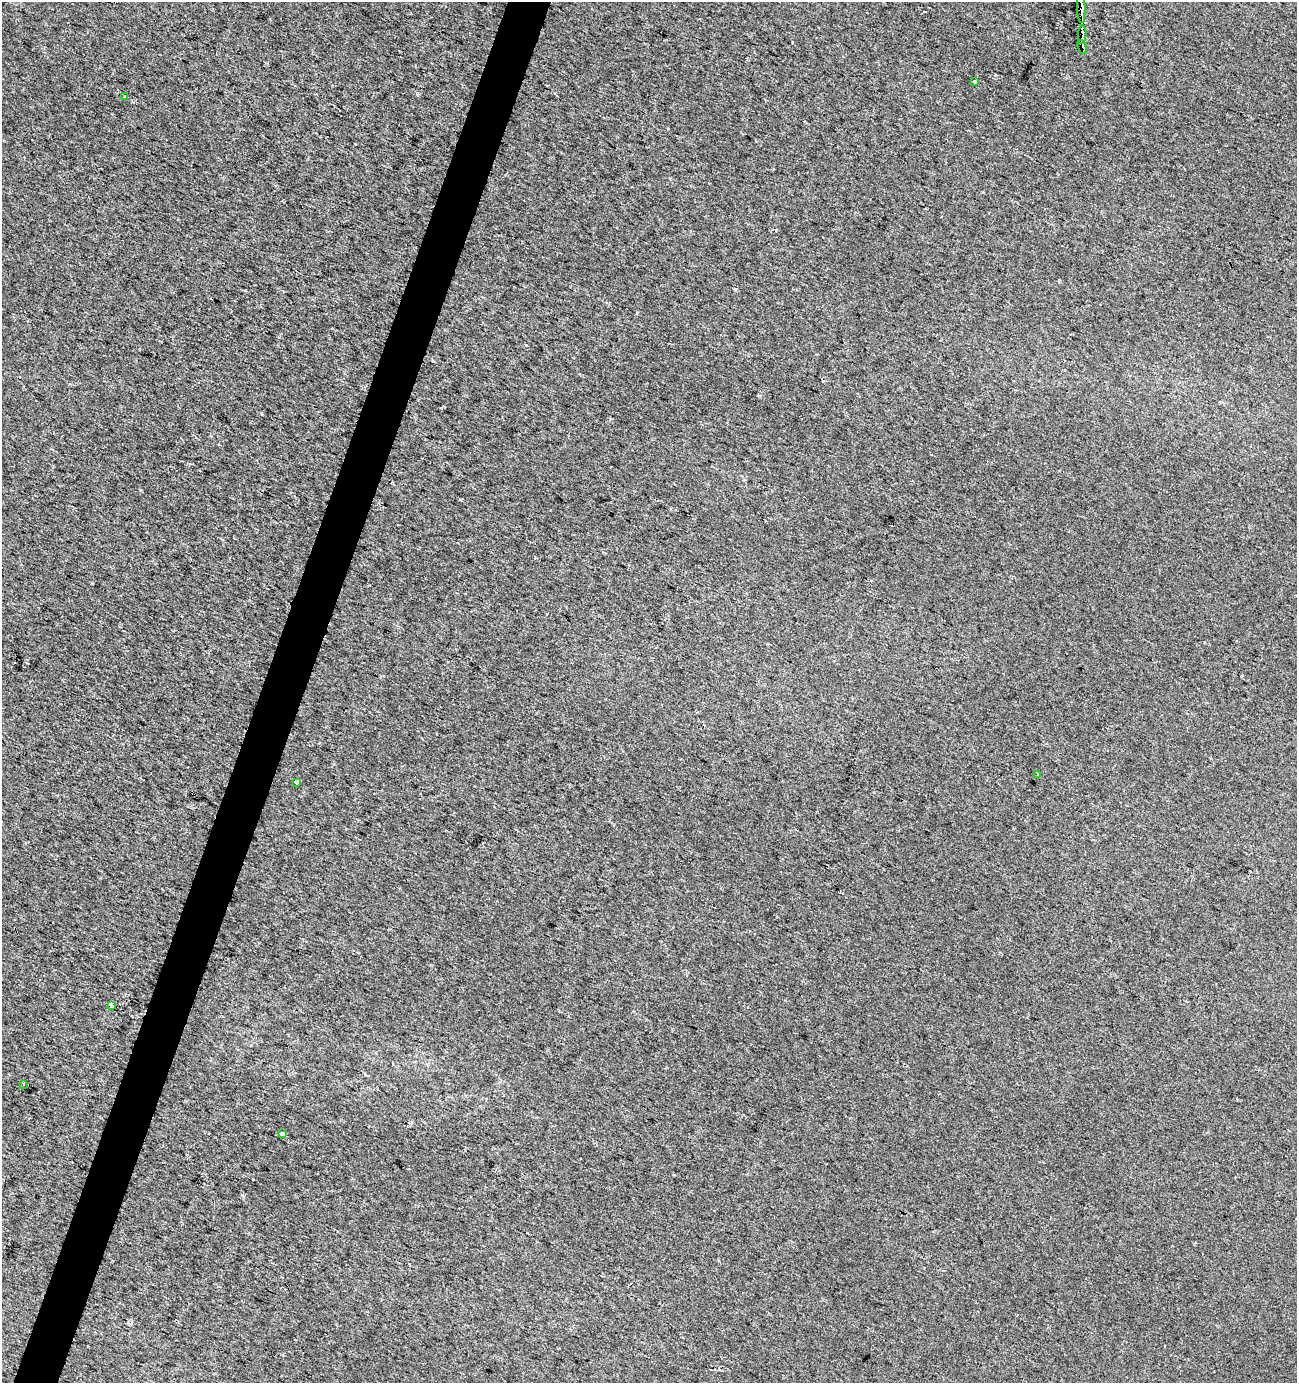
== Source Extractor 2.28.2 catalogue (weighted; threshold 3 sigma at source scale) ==
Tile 7 of 4 x 4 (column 3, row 2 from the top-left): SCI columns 2801-4095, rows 2768-4148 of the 5665 x 5528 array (HDU 1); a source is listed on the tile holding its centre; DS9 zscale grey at full resolution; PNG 1299 x 1385 px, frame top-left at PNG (2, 2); each listed source drawn as its Kron ellipse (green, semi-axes under 4 px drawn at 4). Shown black and unused: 3% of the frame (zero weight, under 2 of 3 exposures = <1% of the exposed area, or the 3 px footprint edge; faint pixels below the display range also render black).
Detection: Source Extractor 2.28.2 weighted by HDU 2 'WHT'; one run over the whole footprint, this tile lists its part. Background 0.0287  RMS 0.0052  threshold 0.0234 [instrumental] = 3 sigma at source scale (4.5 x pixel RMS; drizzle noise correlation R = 1.50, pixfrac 1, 0.0396/0.0396 arcsec/px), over >= 5 px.
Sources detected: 15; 2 cosmic-ray / hot-pixel residue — neither listed nor drawn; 3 inside a brighter listed object's ellipse — not listed separately; the other 10 listed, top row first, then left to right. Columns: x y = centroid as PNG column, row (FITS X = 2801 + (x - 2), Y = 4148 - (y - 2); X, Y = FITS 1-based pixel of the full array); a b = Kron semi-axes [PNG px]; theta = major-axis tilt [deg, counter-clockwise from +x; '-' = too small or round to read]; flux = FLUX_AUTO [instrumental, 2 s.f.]
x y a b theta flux
1081 8 14 4 -88 50
1082 35 9 3 87 22
1082 47 7 4 -74 18
975 81 3 3 - 1
124 96 3 3 - 2.8
1038 775 4 3 - 0.65
297 782 3 3 - 8.8
111 1005 4 3 - 460
23 1084 3 2 - 0.71
282 1134 4 3 - 2
Overlapping masked pixels (flux is a lower limit): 4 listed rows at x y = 1081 8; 1082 35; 1082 47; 111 1005
Isophote crosses this tile's border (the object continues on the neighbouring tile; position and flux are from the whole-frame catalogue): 1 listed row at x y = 1081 8